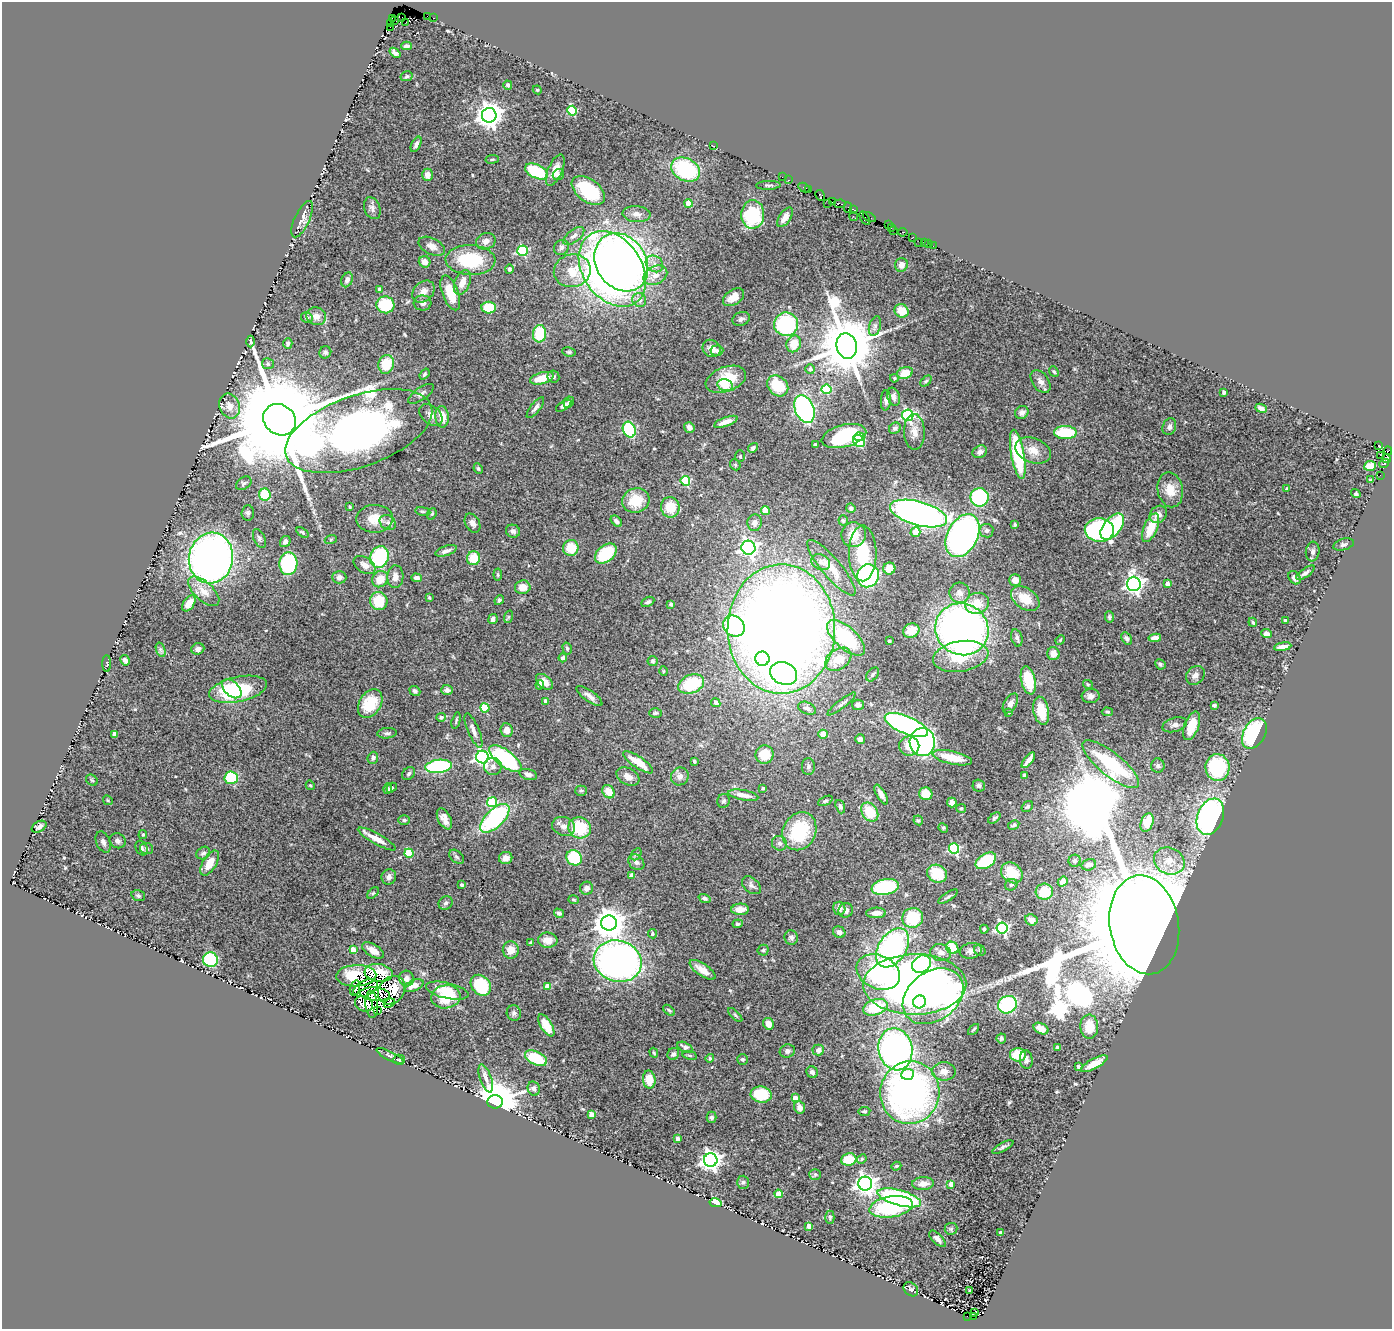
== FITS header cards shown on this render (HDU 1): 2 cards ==
NAXIS1  =                 1390
NAXIS2  =                 1327

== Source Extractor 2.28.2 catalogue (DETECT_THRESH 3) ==
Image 1390 x 1327 px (HDU 1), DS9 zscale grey, 1 PNG px = 1 image px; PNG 1394 x 1331 px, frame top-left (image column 1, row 1327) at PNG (2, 2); each listed source drawn as its Kron ellipse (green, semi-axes under 4 px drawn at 4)
Background 1.13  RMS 0.072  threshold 0.215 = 3 sigma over >= 5 px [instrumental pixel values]
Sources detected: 539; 5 with non-positive FLUX_AUTO (blend fragments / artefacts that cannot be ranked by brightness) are neither listed nor drawn; of the other 534, the 500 brightest by FLUX_AUTO listed and drawn (34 fainter detections omitted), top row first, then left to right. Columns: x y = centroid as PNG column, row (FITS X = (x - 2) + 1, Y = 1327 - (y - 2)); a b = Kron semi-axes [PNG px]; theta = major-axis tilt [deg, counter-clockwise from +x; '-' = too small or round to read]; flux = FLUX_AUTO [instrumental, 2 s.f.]
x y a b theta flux
427 16 2 2 - 21
392 18 2 2 - 8.3
402 18 3 2 - 57
434 18 2 2 - 5.3
395 21 4 2 - 18
406 22 2 2 - 5.4
390 23 2 2 - 22
390 27 2 2 - 7.3
407 46 5 3 - 13
395 53 6 4 -40 21
407 76 6 5 - 6.5
508 85 4 4 - 10
537 90 4 4 - 5.3
572 111 5 4 - 350
489 115 7 7 - 5300
416 144 8 4 63 15
713 146 3 2 - 74
492 159 7 3 8 6.1
685 169 15 11 -28 420
555 170 17 7 67 59
536 171 12 6 -26 280
427 175 6 5 - 40
558 175 6 5 - 10
782 177 2 2 - 6.9
788 180 3 2 - 37
768 185 12 3 2 8.7
804 187 6 3 -28 18
588 190 19 11 -36 300
808 190 4 2 - 21
820 195 6 3 -61 57
833 202 4 2 - 21
688 203 4 4 - 94
828 203 3 2 - 7.5
840 204 6 4 5 38
372 208 11 7 -68 19
848 208 5 2 - 23
853 209 4 2 - 13
637 214 14 8 -5 29
753 214 14 11 87 310
853 216 5 2 - 15
785 217 11 5 56 30
869 217 7 2 -31 73
865 218 7 4 -58 68
302 219 20 7 65 33
888 225 2 2 - 20
891 227 3 2 - 54
894 230 2 2 - 9.8
903 232 4 2 - 77
574 236 12 6 37 22
913 237 2 2 - 14
486 241 10 8 19 29
919 242 3 2 - 4.8
924 243 3 2 - 18
928 243 3 2 - 24
432 246 14 8 -26 33
933 246 2 2 - 19
561 247 8 7 - 16
523 251 5 5 - 440
470 260 25 15 -2 280
425 262 6 5 - 29
621 262 31 25 -56 2600
654 264 9 7 -37 27
901 265 7 6 - 24
509 269 5 4 - 8.6
612 269 41 29 -55 3400
572 271 18 16 12 120
655 275 12 9 27 46
347 280 8 5 65 21
462 282 13 7 68 54
379 289 3 3 - 12
423 291 12 9 43 40
450 293 18 8 -70 130
734 297 11 7 34 59
639 300 7 6 - 30
423 303 9 7 -5 20
385 305 9 8 - 280
489 308 7 6 - 140
901 311 7 6 - 73
316 316 10 8 -18 33
307 318 6 5 - 10
741 319 9 6 26 16
786 324 12 11 - 440
875 326 10 5 74 15
540 334 8 6 85 190
250 341 6 3 -90 8
288 343 5 4 - 12
794 344 8 7 - 86
847 346 13 10 -75 41000
711 348 9 8 - 49
717 351 6 5 - 13
325 352 6 6 - 11
569 352 7 4 -9 8
268 364 6 5 - 9.1
386 364 9 7 79 130
810 369 5 5 - 19
1054 371 6 4 -50 6.7
905 373 8 5 18 74
424 374 6 4 52 8.7
553 377 6 6 - 11
542 378 12 5 16 94
894 378 4 3 - 5.2
726 379 21 12 20 150
926 381 6 4 45 7
1040 382 13 8 -54 30
725 385 8 6 -13 110
778 386 11 9 -44 160
826 389 5 5 - 290
1224 392 4 3 - 11
421 394 15 6 34 20
894 397 9 6 -72 21
886 400 10 5 86 17
569 402 6 4 62 9.3
230 406 13 10 -68 44
564 406 9 4 33 16
535 408 13 5 52 18
1261 408 6 4 -23 19
804 409 14 9 -68 900
1022 412 7 6 - 18
431 415 13 9 -42 29
908 415 6 5 - 780
442 417 11 6 -85 64
280 420 17 15 -38 150000
726 422 12 4 20 44
689 427 5 5 - 25
1169 427 8 6 68 19
895 428 6 5 - 12
629 430 8 6 -67 450
359 431 77 35 19 3500
914 432 18 10 -89 43
1065 432 11 6 -1 230
844 436 23 11 14 420
859 437 5 4 - 160
859 441 6 5 - 170
815 445 3 3 - 12
1379 445 3 3 - 18
753 448 5 4 - 13
1033 450 18 12 -22 63
1388 451 4 2 - 19
980 452 7 6 - 17
1018 454 25 6 -80 370
740 456 6 5 - 6.8
1381 456 4 2 - 9.6
1386 459 4 3 - 50
1384 464 5 3 - 38
735 465 6 5 - 6.4
1370 466 6 5 - 75
478 468 5 3 - 6
1380 475 2 2 - 10
1370 480 4 3 - 5.5
685 481 5 4 - 320
244 483 8 6 36 11
1287 489 3 3 - 14
1170 490 18 12 -78 78
1356 494 5 4 - 8.6
265 495 6 6 - 170
980 497 9 9 - 450
636 500 14 12 17 130
350 507 3 3 - 6
670 507 10 9 - 110
851 508 5 4 - 11
423 511 8 4 -9 7.3
765 511 4 4 - 100
248 513 7 6 - 12
918 513 29 12 -15 2600
432 514 6 4 68 6.6
1158 514 9 7 45 38
375 519 18 14 2 81
843 520 5 4 - 7.6
616 521 7 4 -46 15
388 522 9 7 -36 17
472 523 10 7 -62 24
755 523 8 7 - 33
1015 525 4 4 - 6.7
1112 526 15 8 50 410
1151 528 15 6 67 120
1099 530 14 11 -2 880
513 531 7 6 - 17
986 531 7 7 - 14
302 532 7 4 -34 9.8
915 532 5 5 - 69
854 535 12 12 - 84
963 536 23 15 62 1600
259 538 10 5 -65 12
331 539 6 4 19 5.5
285 542 6 5 - 20
1344 544 10 5 16 14
571 548 8 7 - 110
748 548 7 7 - 1600
446 551 11 5 18 21
1313 551 10 7 82 17
863 553 28 14 -90 210
606 554 12 8 40 230
379 557 11 9 70 430
211 558 25 22 79 2800
473 558 7 6 - 110
821 562 10 7 -27 24
288 564 11 9 88 390
365 565 12 7 -33 35
831 568 35 9 -50 84
889 568 6 6 - 69
1305 573 11 4 35 17
498 575 6 4 -84 6.6
868 576 11 11 - 830
339 577 7 6 - 17
395 577 11 8 88 36
416 578 5 4 - 15
1294 578 7 5 -55 22
380 579 8 7 - 81
1015 580 6 5 - 33
1134 584 7 7 - 2300
1167 584 4 4 - 34
523 587 8 7 - 52
204 591 19 9 -43 58
960 593 10 10 - 29
429 598 3 2 - 4.9
1025 599 16 10 -35 89
499 600 5 4 - 8.8
379 601 9 8 - 130
648 602 7 4 27 11
189 603 9 5 56 48
977 603 12 10 21 88
671 604 3 3 - 12
508 617 6 4 71 6.4
1109 617 6 4 -88 7.9
493 619 5 4 - 15
1285 620 3 3 - 8.3
1253 622 4 3 - 6.3
734 626 11 9 -40 580
781 629 65 54 90 9500
962 629 27 25 -33 2600
911 631 8 7 - 89
1266 634 5 4 - 20
846 638 24 11 -42 400
1017 638 9 5 -75 15
1127 638 6 4 -59 12
1155 638 6 4 8 30
1060 640 5 4 - 4.8
889 641 3 3 - 9.9
1283 647 9 4 9 29
567 648 6 4 -75 8.7
198 649 6 5 - 21
161 650 7 4 -71 10
1053 654 6 6 - 36
961 656 28 15 10 200
563 658 4 4 - 14
762 659 7 7 - 200
838 659 14 10 35 95
125 660 5 4 - 15
653 661 5 5 - 7.4
107 664 8 3 -89 5.2
1160 664 5 4 - 7.9
664 671 5 3 - 5
784 673 14 11 -22 680
873 674 8 5 52 10
1195 675 10 8 48 26
1028 680 14 7 -77 160
545 682 10 6 -39 46
691 684 13 9 22 220
1088 684 5 4 - 5.1
540 685 5 4 - 21
232 689 11 7 -43 95
238 689 29 12 12 360
447 690 6 5 - 15
415 691 5 5 - 13
589 696 16 5 -35 27
1091 696 9 7 4 22
546 701 4 3 - 22
370 703 15 11 59 160
716 703 5 4 - 27
1010 703 11 6 58 26
842 704 18 4 38 17
858 705 6 5 - 15
1214 705 4 3 - 7.8
485 708 4 4 - 220
807 708 9 6 -23 20
1041 711 14 7 -79 130
1009 712 4 4 - 11
1107 712 6 4 -4 7
655 713 6 4 0 7.5
441 717 5 4 - 17
456 720 8 2 76 6.9
906 725 23 8 -22 1300
1175 725 13 7 16 21
1192 726 15 7 69 110
506 730 7 6 - 38
473 731 18 5 -67 28
387 733 10 5 3 13
1254 733 16 11 61 410
114 734 4 3 - 37
823 734 4 4 - 57
860 739 5 5 - 19
922 742 14 12 -87 1100
909 746 10 9 - 77
765 754 9 9 - 100
482 757 6 6 - 1700
373 758 6 5 - 13
952 758 20 6 -13 120
505 759 19 8 -36 630
1028 760 9 3 51 40
694 761 3 3 - 10
638 762 18 5 -34 94
1111 764 35 11 -39 410
439 766 13 6 7 620
493 766 9 8 - 28
1158 766 7 7 - 13
808 767 8 6 90 13
1217 767 13 12 - 330
409 774 7 5 45 12
528 774 9 5 -16 19
1025 775 4 3 - 20
680 776 9 8 - 26
628 777 12 8 -30 38
231 778 7 6 - 290
92 780 6 5 - 7.4
310 785 5 4 - 6.2
979 786 6 6 - 11
392 788 6 4 35 12
763 788 4 3 - 8.9
388 789 5 4 - 7.6
581 791 6 5 - 7.9
608 792 7 5 -54 62
881 794 11 4 -61 30
926 794 6 6 - 89
743 795 15 5 -10 40
108 800 5 4 - 6.9
723 801 7 6 - 11
825 801 8 4 26 7.6
492 802 5 5 - 300
952 803 5 5 - 24
840 807 7 4 -71 13
1027 807 6 5 - 10
961 808 5 4 - 5.7
870 812 10 7 -55 150
1210 817 19 13 69 1200
495 818 18 9 44 620
994 818 7 4 39 9.9
444 819 11 6 -63 37
404 820 5 4 - 7.8
918 820 5 4 - 7.3
1147 822 9 6 69 96
1014 825 6 4 28 7.4
564 826 12 9 -20 34
39 827 8 5 29 23
580 828 11 10 - 200
943 828 5 4 - 5.9
799 831 20 16 63 270
143 835 4 3 - 6
377 839 21 5 -29 62
118 841 8 7 - 18
103 842 11 7 -66 21
779 843 8 7 - 14
142 848 8 5 -65 11
147 849 6 5 - 9.9
954 849 5 5 - 550
203 853 7 6 - 13
409 853 4 4 - 230
636 854 6 4 59 7.9
456 857 8 5 -41 11
506 858 7 6 - 36
574 858 8 7 - 220
986 861 11 7 32 250
1075 861 6 6 - 9.8
1169 861 16 13 -24 76
636 862 9 7 -43 18
210 863 14 7 59 67
1089 865 7 5 16 23
1012 873 11 9 -38 98
937 874 10 8 -29 140
632 875 4 4 - 41
389 877 8 7 - 20
1063 882 5 4 - 26
462 885 3 3 - 13
751 885 11 7 -42 18
1011 885 6 5 - 10
885 887 14 7 11 350
587 888 6 6 - 20
1044 892 9 8 - 120
373 893 7 4 45 7.7
138 896 7 5 -17 9.1
948 897 11 3 33 9.6
705 898 6 4 -20 14
573 900 5 4 - 7.1
446 903 7 6 - 13
839 908 6 6 - 24
740 909 9 5 2 48
846 910 7 7 - 23
559 913 5 4 - 15
876 913 10 5 2 27
913 918 10 10 - 190
1031 920 6 5 - 22
609 923 8 7 - 7600
738 924 5 4 - 7.9
1144 925 50 34 -80 400000
1002 928 6 5 - 880
984 929 4 4 - 9.2
839 932 6 5 - 18
652 934 5 4 - 11
791 937 7 6 - 17
548 940 10 7 -5 51
531 943 3 3 - 6.6
892 948 21 14 57 930
952 948 6 6 - 130
353 950 4 4 - 66
373 950 12 6 -32 34
511 950 8 8 - 49
763 950 5 5 - 8.7
980 950 6 5 - 9.4
971 951 11 7 9 22
941 953 11 8 -12 33
210 960 7 7 - 440
618 961 24 20 -16 2400
921 964 10 8 30 320
702 970 15 6 -34 55
878 972 23 16 -25 630
379 973 14 9 -8 270
356 976 20 10 3 140
406 979 8 7 - 25
915 984 51 30 1 3500
481 985 11 9 -49 240
414 986 10 5 22 47
547 986 4 4 - 50
355 988 8 5 73 12
366 988 13 7 24 6.4
392 990 15 12 51 130
447 991 22 8 -13 100
375 994 15 6 -6 27
933 996 33 24 37 550
446 997 14 11 8 140
919 1002 7 6 - 130
389 1003 6 4 22 7.1
364 1004 9 7 -25 51
372 1004 13 6 -85 30
1007 1005 9 8 - 400
875 1007 13 7 18 180
669 1010 7 4 -43 7.9
377 1011 4 2 - 13
514 1013 8 7 - 15
735 1015 9 4 -45 9.7
769 1024 6 5 - 48
546 1025 12 5 -58 100
1089 1027 12 9 -88 110
973 1029 6 3 45 6.7
1041 1029 8 5 -26 50
1001 1038 5 5 - 7.4
685 1047 8 4 -26 13
1057 1048 3 3 - 28
895 1049 21 17 -78 1500
818 1050 6 5 - 18
787 1051 8 6 18 16
654 1053 5 3 - 5.6
673 1054 6 5 - 15
690 1055 7 3 -9 7.5
1018 1055 8 6 -1 99
390 1056 15 4 -26 14
536 1058 12 6 -25 180
710 1058 4 4 - 9.5
743 1059 5 5 - 7.9
399 1060 6 5 - 6.4
1026 1060 9 6 -83 15
1094 1064 15 5 28 49
1078 1067 4 3 - 20
944 1071 12 9 0 34
812 1072 6 5 - 16
908 1074 6 5 - 59
486 1078 15 5 -71 27
649 1080 9 6 -86 87
534 1088 7 6 - 13
910 1093 31 29 80 1900
761 1095 10 8 -8 150
795 1098 4 4 - 57
495 1102 7 7 - 22000
799 1107 6 5 - 26
864 1111 6 4 10 9.6
592 1114 4 4 - 55
711 1117 5 5 - 12
677 1139 4 3 - 14
1003 1147 12 4 27 13
849 1159 8 6 8 110
862 1159 5 4 - 5.9
711 1160 7 6 - 2700
896 1166 5 4 - 5.3
815 1174 5 5 - 7.5
743 1182 7 5 88 10
923 1183 11 6 2 37
865 1184 7 7 - 2900
951 1184 4 4 - 65
778 1194 4 4 - 100
899 1198 22 7 -15 770
716 1203 6 4 -11 120
891 1207 22 10 9 400
830 1217 6 4 90 9.1
809 1226 4 4 - 54
951 1229 6 6 - 9.6
1001 1232 4 3 - 21
937 1239 10 5 -44 22
911 1289 8 6 -43 12
970 1291 4 3 - 9.1
975 1313 3 2 - 19
967 1316 3 2 - 38
973 1316 3 2 - 26
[34 fainter detections neither listed nor drawn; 5 non-positive-flux detections neither listed nor drawn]